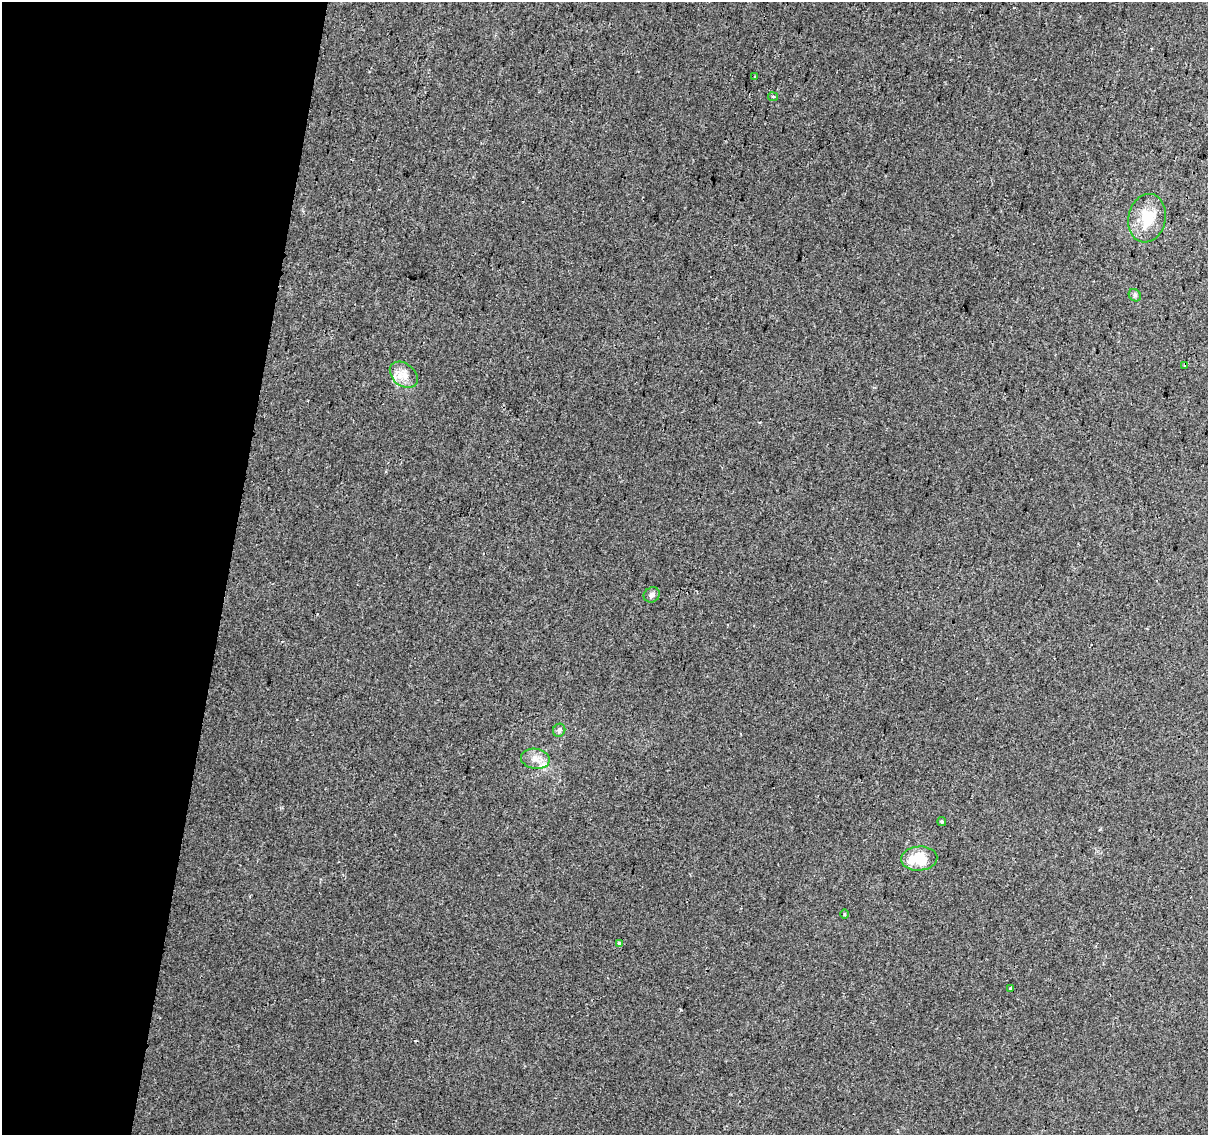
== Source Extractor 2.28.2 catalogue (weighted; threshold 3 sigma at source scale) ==
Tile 9 of 4 x 4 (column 1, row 3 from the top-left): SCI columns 15-1220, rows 1460-2592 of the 4845 x 5126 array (HDU 1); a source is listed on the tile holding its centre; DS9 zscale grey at full resolution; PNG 1210 x 1137 px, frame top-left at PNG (2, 2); each listed source drawn as its Kron ellipse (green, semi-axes under 4 px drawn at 4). Shown black and unused: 19% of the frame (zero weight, under 2 of 3 exposures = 2% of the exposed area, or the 3 px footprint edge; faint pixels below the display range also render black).
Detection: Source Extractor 2.28.2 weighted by HDU 2 'WHT'; one run over the whole footprint, this tile lists its part. Background 0.00643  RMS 0.0036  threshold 0.0163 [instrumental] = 3 sigma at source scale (4.5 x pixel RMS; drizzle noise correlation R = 1.50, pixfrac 1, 0.0396/0.0396 arcsec/px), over >= 5 px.
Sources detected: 16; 1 cosmic-ray / hot-pixel residue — neither listed nor drawn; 1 inside a brighter listed object's ellipse — not listed separately; the other 14 listed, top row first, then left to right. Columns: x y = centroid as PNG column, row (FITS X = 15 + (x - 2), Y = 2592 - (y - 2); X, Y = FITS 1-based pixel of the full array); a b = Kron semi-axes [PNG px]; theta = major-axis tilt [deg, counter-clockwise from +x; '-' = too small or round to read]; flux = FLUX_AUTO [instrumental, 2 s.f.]
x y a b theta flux
755 76 3 3 - 1.6
773 97 5 3 - 0.71
1147 218 24 18 78 11
1135 295 7 5 -45 0.7
1185 366 3 3 - 1.8
404 375 16 11 -40 4.1
652 595 8 7 - 1.4
559 730 7 6 - 1.1
535 759 14 10 -9 3.1
942 821 4 4 - 0.47
919 859 18 12 4 11
844 914 5 3 - 0.37
619 943 4 3 - 2.3
1010 988 4 3 - 0.57